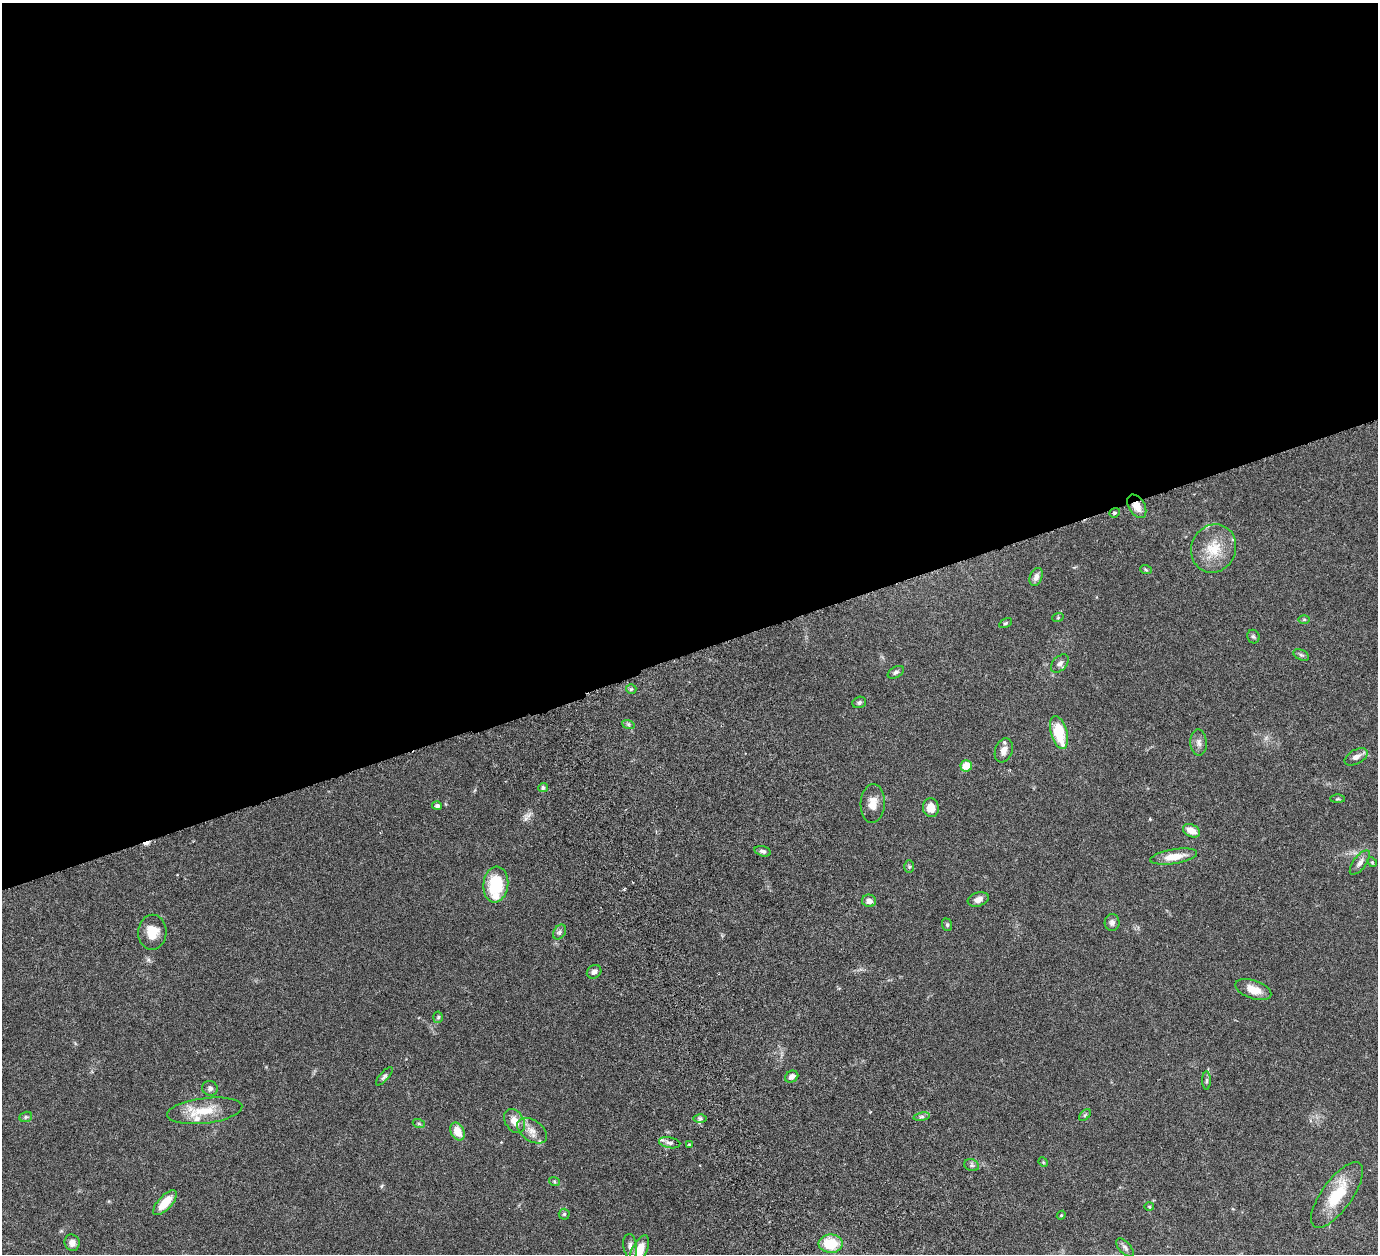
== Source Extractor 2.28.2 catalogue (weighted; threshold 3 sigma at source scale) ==
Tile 2 of 4 x 4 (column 2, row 1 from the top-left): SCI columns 1439-2814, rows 4077-5328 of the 5680 x 5541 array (HDU 1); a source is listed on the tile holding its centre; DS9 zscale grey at full resolution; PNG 1380 x 1256 px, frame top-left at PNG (2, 3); each listed source drawn as its Kron ellipse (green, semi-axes under 4 px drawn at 4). Shown black and unused: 52% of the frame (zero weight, under 3 of 6 exposures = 5% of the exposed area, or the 3 px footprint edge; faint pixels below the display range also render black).
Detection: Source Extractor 2.28.2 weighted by HDU 2 'WHT'; one run over the whole footprint, this tile lists its part. Background 0.0534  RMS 0.0027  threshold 0.0112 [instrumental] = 3 sigma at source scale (4.09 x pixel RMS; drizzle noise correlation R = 1.36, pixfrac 0.8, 0.05/0.05 arcsec/px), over >= 5 px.
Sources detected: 73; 1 cosmic-ray / hot-pixel residue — neither listed nor drawn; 3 inside a brighter listed object's ellipse — not listed separately; the other 69 listed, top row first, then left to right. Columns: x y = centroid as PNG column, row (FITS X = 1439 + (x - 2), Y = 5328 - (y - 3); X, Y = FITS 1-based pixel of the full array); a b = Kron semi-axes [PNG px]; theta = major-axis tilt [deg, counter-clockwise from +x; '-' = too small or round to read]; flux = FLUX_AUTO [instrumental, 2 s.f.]
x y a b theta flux
1137 506 13 8 -58 2.6
1115 513 5 4 - 0.4
1214 548 24 22 66 7.2
1146 570 6 3 -20 0.31
1036 577 9 6 68 1.3
1058 617 6 3 20 0.28
1304 619 6 4 0 0.27
1006 623 7 4 27 0.32
1253 637 7 6 - 0.48
1301 655 8 5 -24 0.51
1060 664 10 7 46 1
896 672 9 5 29 0.63
631 689 5 5 - 0.37
859 702 7 5 18 0.61
628 724 6 4 -18 0.46
1059 733 17 8 -75 8.5
1199 743 13 8 -87 1.2
1004 750 12 8 70 1.8
1356 757 12 7 28 1.5
966 766 6 5 - 4
543 788 5 4 - 0.57
1338 799 7 4 0 0.33
873 803 19 12 87 2.8
437 806 5 4 - 0.54
931 808 9 8 - 3
1191 831 9 6 -27 2.6
763 851 8 5 -16 0.72
1174 857 24 7 9 3.8
1372 862 5 4 - 0.31
1360 863 14 6 53 1.2
909 867 6 5 - 0.4
496 884 18 12 83 11
978 899 11 6 19 1.5
869 901 7 6 - 1.4
1112 922 8 7 - 1
947 925 6 5 - 0.41
152 932 17 14 88 4.2
559 932 8 5 53 0.68
594 972 8 6 34 0.85
1253 990 19 9 -19 3.4
438 1017 6 5 - 0.39
384 1076 11 4 49 0.64
792 1077 7 5 31 1.1
1207 1080 9 4 89 0.51
210 1088 8 7 - 0.75
205 1111 38 12 7 6.9
1085 1115 7 4 45 0.45
26 1117 6 5 - 0.4
922 1117 8 4 8 0.52
700 1119 7 4 0 0.47
514 1121 13 9 -57 2.7
419 1124 6 4 -19 0.34
532 1131 17 10 -34 2.5
458 1132 9 6 -64 3.7
670 1143 11 5 -10 0.79
689 1144 4 2 - 0.23
1043 1162 5 4 - 0.24
972 1165 7 6 - 0.63
554 1181 5 3 - 0.3
1337 1195 39 15 54 9.9
165 1203 16 7 47 4.6
1149 1207 5 3 - 0.22
564 1214 5 5 - 0.4
1061 1215 4 4 - 0.27
72 1243 8 7 - 1.5
831 1244 12 9 -1 8
630 1246 12 7 -81 1.2
1125 1248 11 5 -48 0.82
639 1251 16 7 64 4.8
Overlapping masked pixels (flux is a lower limit): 1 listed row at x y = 1137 506
Isophote crosses this tile's border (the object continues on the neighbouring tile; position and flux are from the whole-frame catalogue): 1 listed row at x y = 639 1251